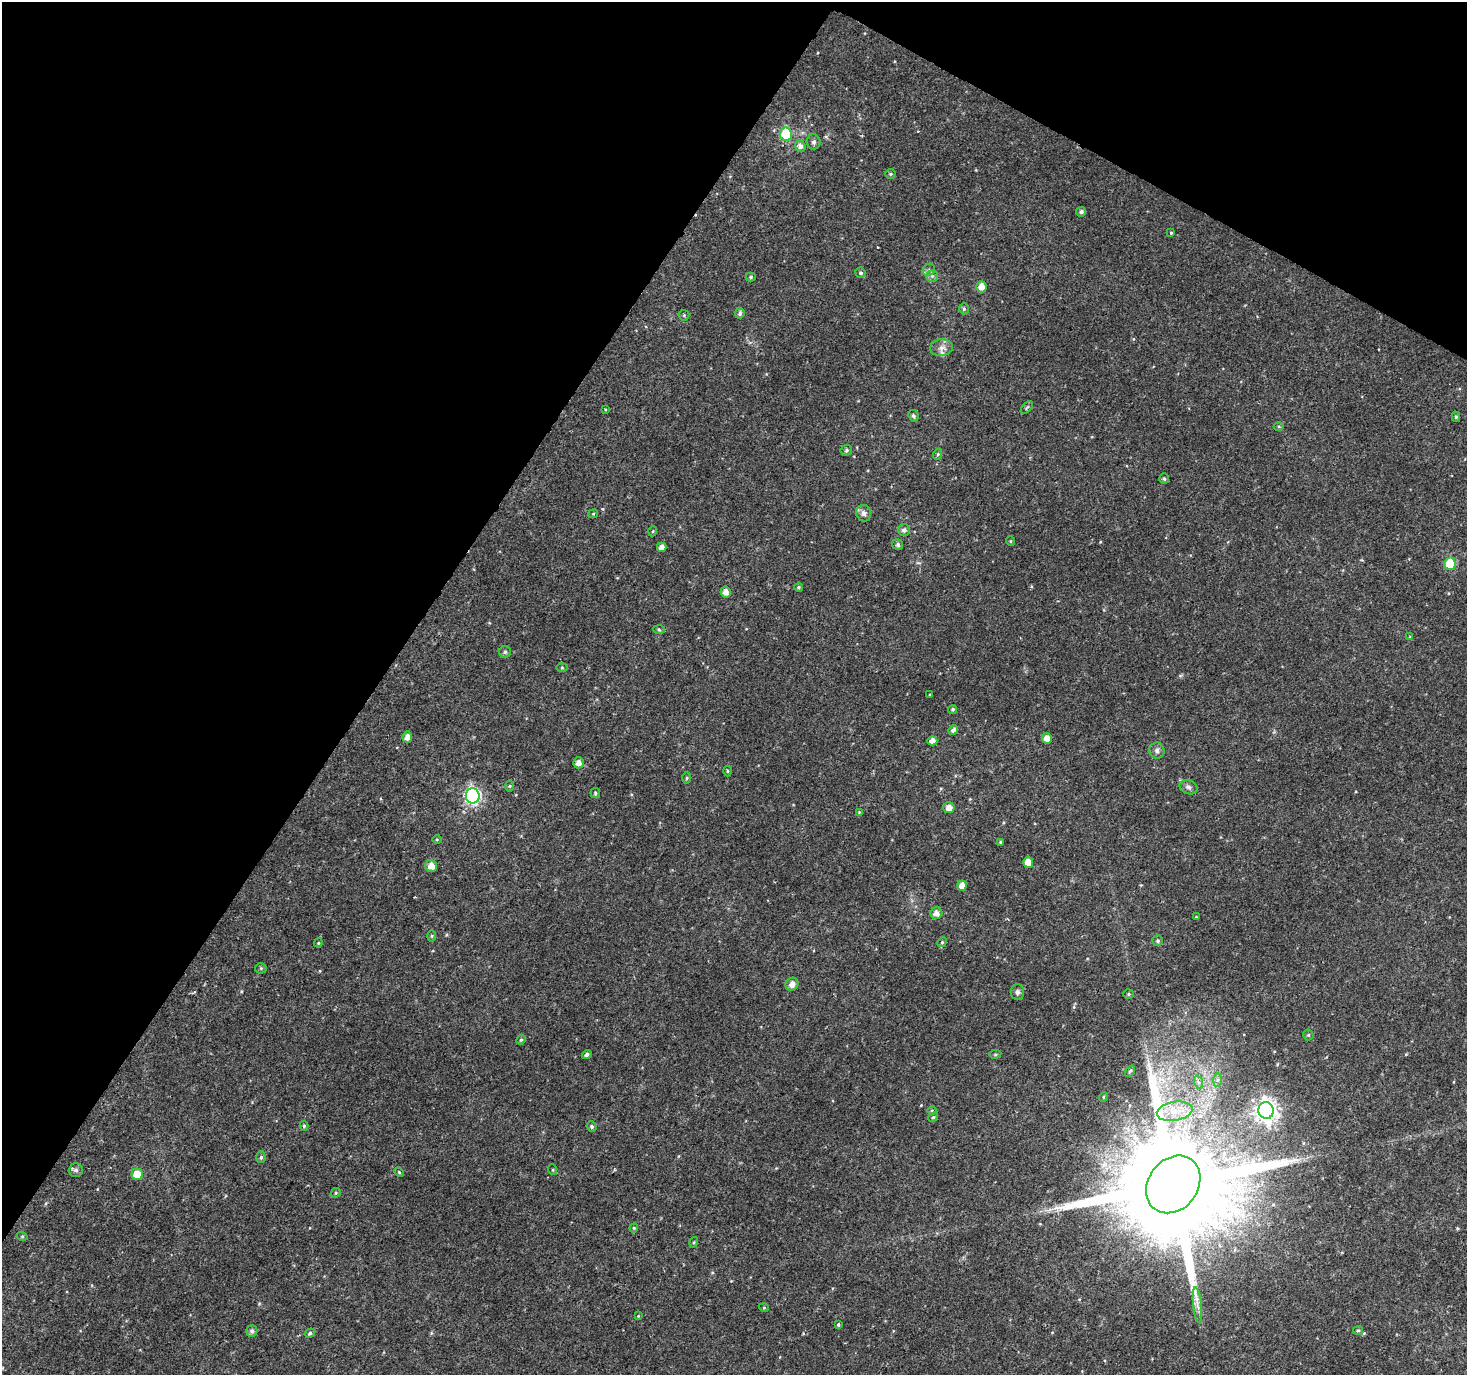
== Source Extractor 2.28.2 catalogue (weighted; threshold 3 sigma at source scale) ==
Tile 2 of 4 x 4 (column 2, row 1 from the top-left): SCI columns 1466-2930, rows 4309-5681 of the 5865 x 5939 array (HDU 1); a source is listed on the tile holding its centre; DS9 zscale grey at full resolution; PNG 1469 x 1377 px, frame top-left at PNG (2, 2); each listed source drawn as its Kron ellipse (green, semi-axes under 4 px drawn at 4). Shown black and unused: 32% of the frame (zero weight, under 2 of 3 exposures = <1% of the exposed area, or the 3 px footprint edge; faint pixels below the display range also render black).
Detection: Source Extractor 2.28.2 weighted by HDU 2 'WHT'; one run over the whole footprint, this tile lists its part. Background 0.0253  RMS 0.0055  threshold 0.0249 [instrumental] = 3 sigma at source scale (4.5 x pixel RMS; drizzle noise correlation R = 1.50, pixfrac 1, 0.0396/0.0396 arcsec/px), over >= 5 px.
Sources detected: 102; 1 cosmic-ray / hot-pixel residue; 1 long thin detection or spike segment (spike, bleed or trail) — neither listed nor drawn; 1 inside a brighter listed object's ellipse — not listed separately; the other 99 listed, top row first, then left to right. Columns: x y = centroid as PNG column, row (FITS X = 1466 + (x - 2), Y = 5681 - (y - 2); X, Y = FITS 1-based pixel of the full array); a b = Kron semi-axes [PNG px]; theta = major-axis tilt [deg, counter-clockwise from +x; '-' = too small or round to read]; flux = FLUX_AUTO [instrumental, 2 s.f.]
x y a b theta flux
786 134 6 6 - 33
814 142 7 7 - 1.6
800 146 5 5 - 2.3
891 174 5 4 - 0.74
1081 212 5 5 - 1.5
1171 233 4 4 - 0.53
929 270 7 5 43 1.2
861 273 5 5 - 1.1
932 276 5 5 - 1.1
751 277 5 4 - 0.83
981 287 5 5 - 4.8
964 309 5 4 - 0.95
740 313 5 4 - 1.4
684 315 5 5 - 0.71
941 348 11 8 6 3
1027 407 8 3 48 0.75
605 409 4 3 - 0.47
913 416 6 5 - 1.1
1456 417 5 4 - 0.9
1279 427 5 3 - 0.6
846 450 6 5 - 1
938 454 6 3 71 0.63
1164 479 5 4 - 0.8
864 513 8 7 - 2.3
593 514 5 4 - 0.65
904 530 6 5 - 1.7
653 531 5 3 - 0.54
1010 541 5 3 - 0.52
898 545 6 5 - 1.2
662 547 5 4 - 2.9
1450 564 6 6 - 29
798 587 4 4 - 0.8
726 592 5 5 - 3.2
659 630 6 4 -3 0.73
1410 637 4 4 - 0.44
505 652 6 6 - 1
562 668 6 4 -1 0.58
930 695 3 3 - 1
953 709 5 4 - 0.78
953 730 5 4 - 1.9
407 737 5 5 - 3.3
1047 738 5 5 - 4.1
932 741 5 5 - 3.5
1157 751 8 7 - 1.9
578 763 5 5 - 3.2
727 771 5 3 - 0.64
687 778 6 4 88 0.64
510 786 5 3 - 0.6
1188 787 9 6 -22 1.8
595 793 5 4 - 0.7
473 796 7 7 - 120
949 808 5 5 - 3.8
859 812 4 3 - 0.42
437 839 5 3 - 0.56
1001 842 4 3 - 0.65
1028 862 5 5 - 5.6
431 866 6 6 - 4.5
962 886 5 5 - 4.8
936 913 6 6 - 3.3
1196 917 4 4 - 0.44
432 936 6 4 89 0.63
1158 941 5 5 - 0.95
942 942 5 4 - 0.71
318 943 4 4 - 0.55
261 968 5 5 - 0.76
792 984 7 6 - 3.1
1017 992 8 6 -89 1.6
1128 994 5 4 - 0.74
1308 1035 5 5 - 0.77
521 1040 5 4 - 0.74
995 1054 6 3 8 0.6
587 1055 5 4 - 1.5
1130 1071 6 4 53 0.77
1217 1080 7 4 89 1.3
1198 1082 7 4 -71 1.3
1103 1097 5 3 - 0.48
1266 1110 8 7 - 330
932 1111 5 3 - 0.62
1175 1111 18 9 10 9.1
933 1117 5 4 - 0.67
304 1126 5 4 - 0.9
592 1126 5 4 - 1.2
261 1157 6 5 - 0.96
76 1170 7 7 - 1.7
553 1170 5 3 - 0.57
399 1172 5 4 - 0.65
137 1174 6 5 - 10
1173 1184 31 25 53 20000
336 1193 5 4 - 0.7
634 1228 4 4 - 0.61
22 1236 5 3 - 0.55
694 1242 5 3 - 0.54
1197 1305 18 4 -84 3.5
764 1308 5 3 - 0.46
638 1316 4 4 - 0.48
838 1325 3 3 - 1
1358 1330 5 4 - 0.72
252 1331 6 5 - 1.6
310 1333 5 4 - 1